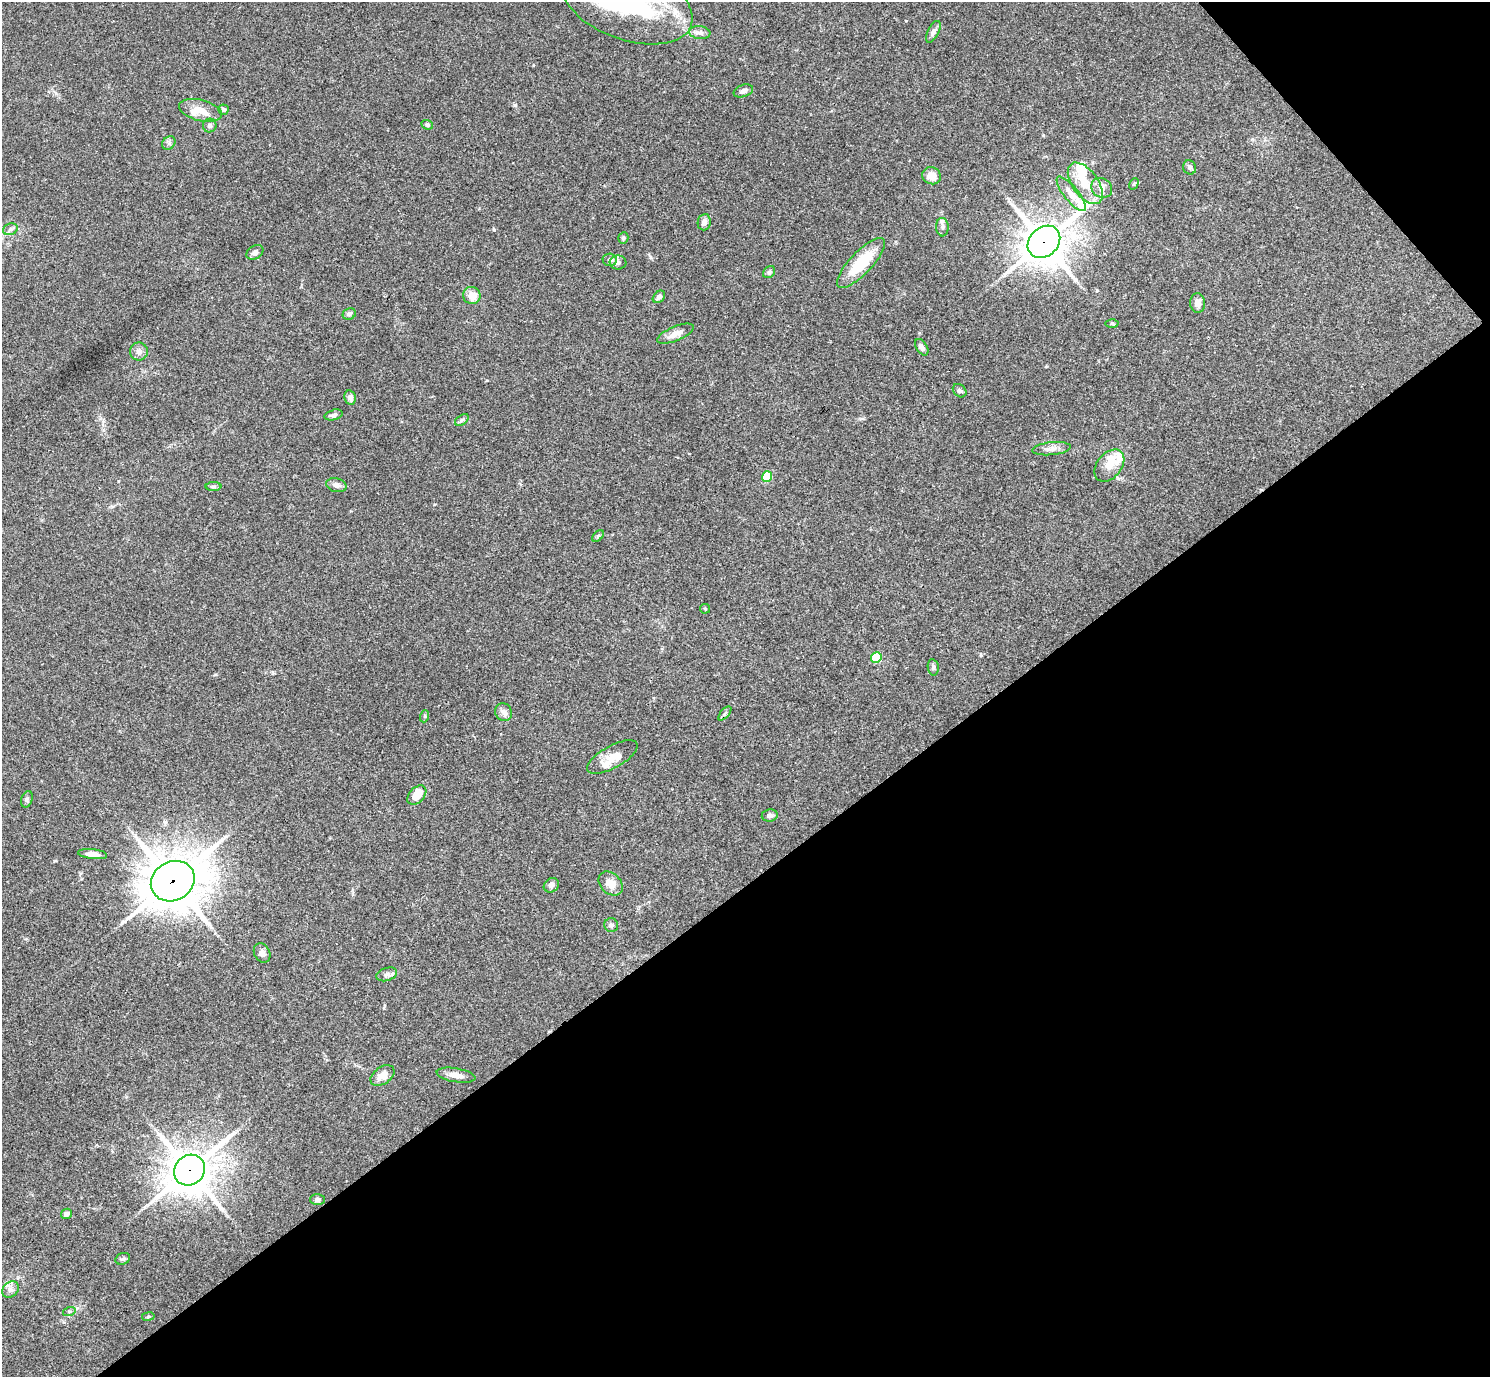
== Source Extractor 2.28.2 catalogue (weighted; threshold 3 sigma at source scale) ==
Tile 12 of 4 x 4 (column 4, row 3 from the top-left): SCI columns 4473-5960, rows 1676-3050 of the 5963 x 5961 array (HDU 1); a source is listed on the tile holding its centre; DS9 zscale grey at full resolution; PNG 1492 x 1379 px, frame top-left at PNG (2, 2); each listed source drawn as its Kron ellipse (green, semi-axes under 4 px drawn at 4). Shown black and unused: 38% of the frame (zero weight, under 3 of 4 exposures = <1% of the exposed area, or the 3 px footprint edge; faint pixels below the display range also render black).
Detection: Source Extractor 2.28.2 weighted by HDU 2 'WHT'; one run over the whole footprint, this tile lists its part. Background 0.154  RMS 0.0074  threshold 0.0331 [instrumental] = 3 sigma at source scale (4.5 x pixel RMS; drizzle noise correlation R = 1.50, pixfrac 1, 0.05/0.05 arcsec/px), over >= 5 px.
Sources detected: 75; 4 inside a brighter object's white glare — neither listed nor drawn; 2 inside a brighter listed object's ellipse — not listed separately; the other 69 listed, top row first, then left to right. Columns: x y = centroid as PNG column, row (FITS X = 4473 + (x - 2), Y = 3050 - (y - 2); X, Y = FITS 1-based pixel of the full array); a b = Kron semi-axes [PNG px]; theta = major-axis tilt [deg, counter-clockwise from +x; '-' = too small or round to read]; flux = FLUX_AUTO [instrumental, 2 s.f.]
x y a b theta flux
627 2 69 37 -20 100
933 32 12 5 62 2.6
700 33 10 6 -7 3
743 91 10 6 19 2.9
201 110 22 10 -14 12
223 110 5 5 - 2
427 125 6 4 -21 1.1
210 126 7 7 - 2.3
169 143 7 6 - 1.8
1190 167 7 6 - 2.2
931 176 9 8 - 6.7
1085 183 24 13 -54 18
1134 184 6 4 60 0.91
1102 188 11 9 -36 4.6
1071 194 21 7 -51 7.1
704 222 8 6 82 3.4
942 227 9 6 -86 2.4
10 229 7 5 20 1.9
623 238 6 5 - 1.4
1044 242 18 14 44 1900
255 252 9 6 33 2.7
610 260 7 6 - 2.4
618 263 8 7 - 2.2
861 263 33 11 46 28
769 272 7 5 45 1.5
472 296 9 8 - 8.1
659 297 7 5 46 2.3
1198 303 9 7 -87 4.7
349 314 7 5 24 1.9
1112 323 6 4 -1 0.95
675 334 19 7 23 6.8
922 347 9 5 -57 3.1
139 352 9 9 - 3.5
960 391 7 6 - 1.8
350 397 7 5 -78 3.5
334 415 9 5 16 2.5
462 420 8 5 36 1.4
1051 449 19 6 6 4.3
1109 466 18 12 51 9.2
767 477 5 5 - 28
336 485 10 7 -14 3.5
213 487 8 4 -1 1.3
598 536 7 4 45 1.2
705 609 5 5 - 0.84
876 658 5 5 - 38
933 667 8 5 -80 1.6
504 712 9 8 - 3
725 713 9 4 48 1.4
425 716 6 4 71 1
612 757 28 11 29 12
417 795 11 7 46 12
27 799 8 5 72 1.8
770 815 8 6 8 2.8
92 854 15 5 -6 4.3
173 881 23 19 30 2700
611 884 14 10 -43 7.8
551 885 8 6 41 2.9
611 925 7 7 - 2.2
262 953 10 8 -62 3
387 974 10 6 18 2.6
382 1075 13 8 35 7.4
456 1075 19 7 -10 5.5
190 1170 16 14 43 2000
317 1199 7 5 -1 2.2
67 1214 6 5 - 3.4
123 1259 7 5 20 1.3
10 1290 9 7 42 3
69 1312 6 4 19 1.1
148 1316 6 3 9 0.84
Overlapping masked pixels (flux is a lower limit): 3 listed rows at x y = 1044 242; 173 881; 190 1170
Isophote crosses this tile's border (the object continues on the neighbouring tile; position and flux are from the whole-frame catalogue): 1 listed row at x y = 627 2
Unlisted compact peaks at least as high as the median listed source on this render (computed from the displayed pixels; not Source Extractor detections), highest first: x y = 515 105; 650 257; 494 230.